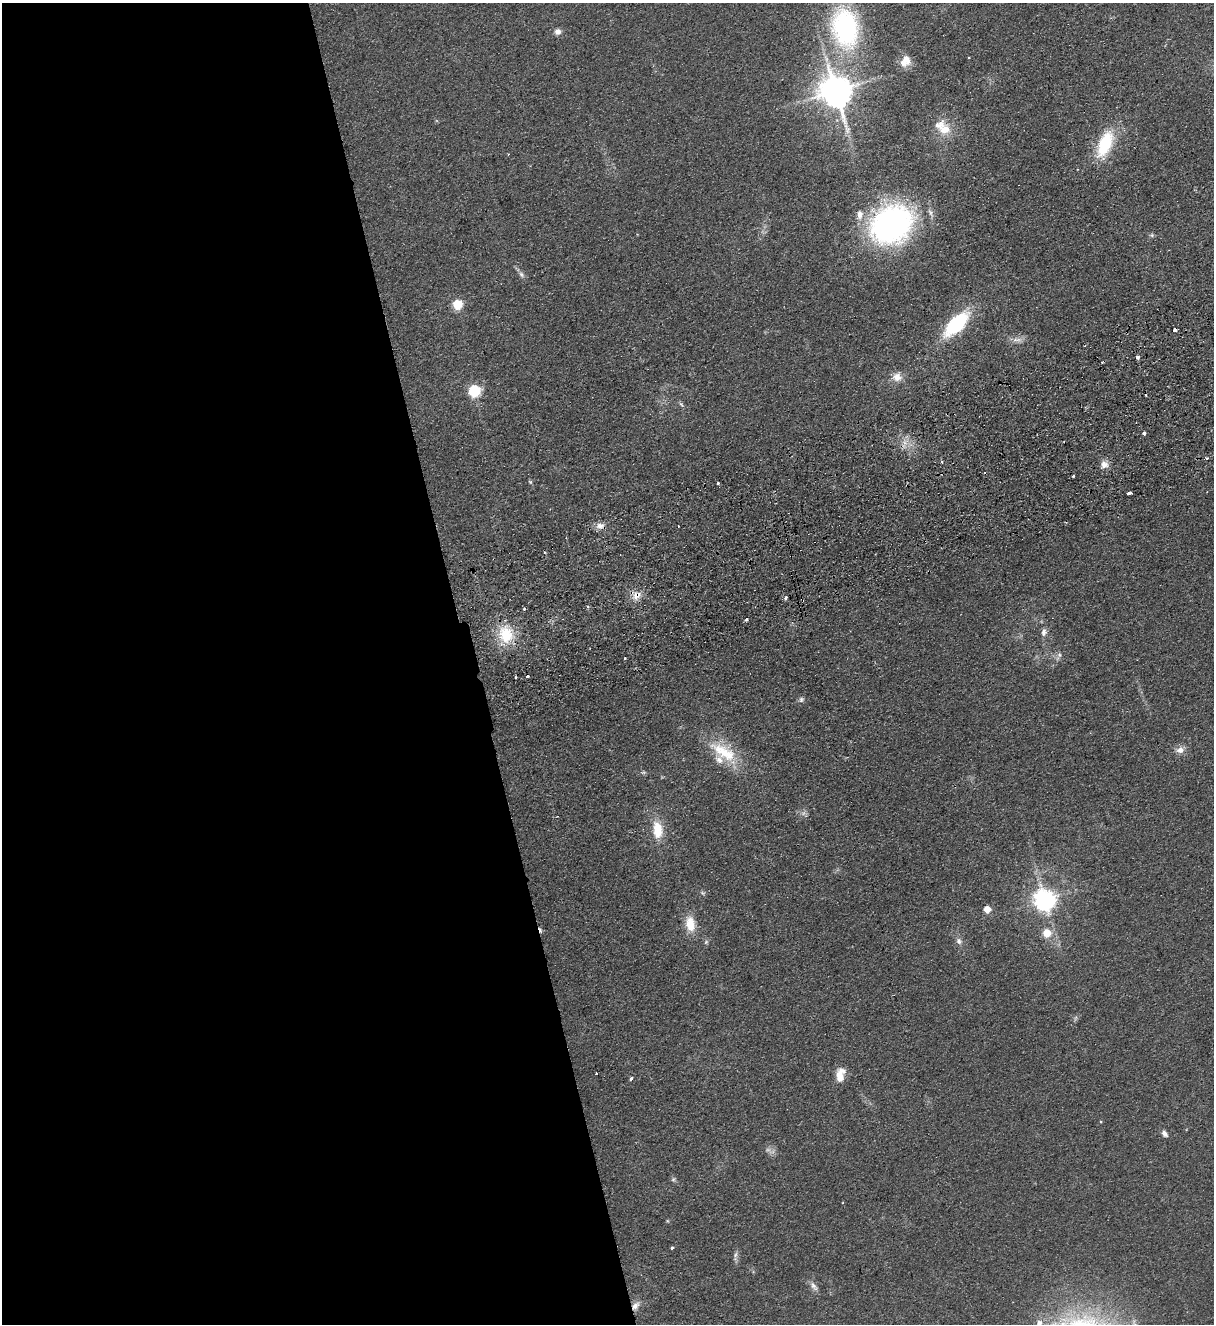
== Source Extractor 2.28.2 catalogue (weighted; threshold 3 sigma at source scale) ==
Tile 9 of 4 x 4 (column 1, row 3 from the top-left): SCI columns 294-1505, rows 1379-2700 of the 5314 x 5400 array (HDU 1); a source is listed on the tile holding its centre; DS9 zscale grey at full resolution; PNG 1216 x 1326 px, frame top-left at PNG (2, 3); no overlay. Shown black and unused: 39% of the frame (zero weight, under 2 of 3 exposures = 3% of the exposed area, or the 3 px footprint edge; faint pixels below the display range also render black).
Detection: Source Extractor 2.28.2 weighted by HDU 2 'WHT'; one run over the whole footprint, this tile lists its part. Background 0.0777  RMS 0.01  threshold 0.0467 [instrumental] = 3 sigma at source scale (4.5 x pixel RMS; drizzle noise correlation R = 1.50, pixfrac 1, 0.05/0.05 arcsec/px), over >= 5 px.
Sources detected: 72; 3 too faint to see at this stretch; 6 cosmic-ray / hot-pixel residue — not listed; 3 inside a brighter listed object's ellipse — not listed separately; the other 60 listed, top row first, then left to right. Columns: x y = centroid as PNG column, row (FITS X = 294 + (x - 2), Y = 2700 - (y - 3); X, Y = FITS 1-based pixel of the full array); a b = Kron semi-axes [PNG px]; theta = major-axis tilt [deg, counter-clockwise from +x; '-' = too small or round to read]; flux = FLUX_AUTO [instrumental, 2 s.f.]
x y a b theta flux
845 27 38 24 -80 180
558 32 8 8 - 4.7
905 61 15 11 62 13
835 91 10 9 - 2300
945 129 19 14 15 17
1105 144 32 15 67 54
859 215 14 9 85 8.7
891 224 34 28 31 340
1152 235 5 5 - 1.8
521 274 9 7 -47 3.2
457 304 5 5 - 62
956 324 24 11 46 100
1175 330 4 3 - 7.5
1017 340 16 6 4 6.1
1137 357 4 4 - 2.8
897 377 13 12 - 10
474 390 6 6 - 130
681 404 9 4 -54 1.9
1144 433 4 3 - 4.8
1206 458 3 3 - 3.2
942 462 3 3 - 4.1
1104 465 11 10 - 6.7
1073 476 3 2 - 1.3
530 482 6 4 -44 1.3
718 483 3 3 - 1.7
1129 493 4 3 - 5.4
600 526 12 8 -6 6.6
637 595 13 10 43 9.9
786 598 3 3 - 2.7
524 609 3 3 - 1.7
746 620 3 3 - 4.1
1044 632 10 7 80 4.7
506 634 22 18 -83 36
1059 655 7 7 - 3.3
625 658 3 3 - 1.6
527 676 3 3 - 4.6
516 678 3 2 - 1.6
801 699 7 7 - 2.7
1180 750 12 9 14 6.6
724 752 43 19 -30 45
643 772 8 4 -7 1.9
657 830 21 12 -84 25
703 893 8 5 -19 2
1044 900 7 7 - 790
987 909 5 5 - 21
690 924 20 12 -82 19
1047 933 5 5 - 31
959 941 9 7 -59 4.3
706 942 6 6 - 1.8
1075 1018 7 4 71 1.8
840 1076 15 8 -81 12
631 1079 3 3 - 5.5
1164 1133 8 6 -54 4.2
673 1179 6 5 - 1.8
667 1221 6 4 -89 0.97
672 1248 4 3 - 1.5
735 1255 8 5 62 2.7
814 1286 15 7 -52 5.3
635 1306 12 7 55 7.2
1039 1323 7 7 - 5.3
Overlapping masked pixels (flux is a lower limit): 3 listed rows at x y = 1175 330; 637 595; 635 1306
Isophote crosses this tile's border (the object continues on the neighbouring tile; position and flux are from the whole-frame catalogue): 1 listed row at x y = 1039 1323